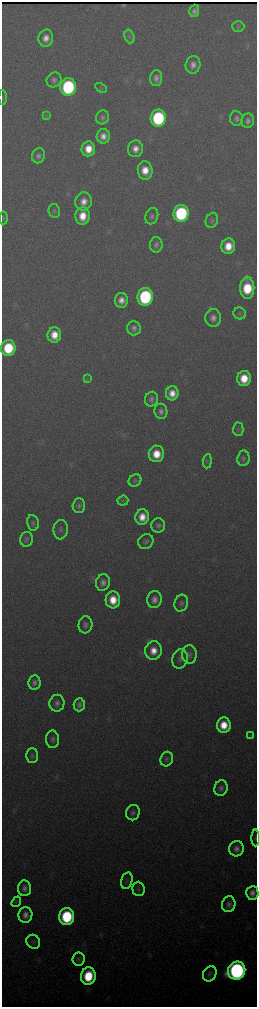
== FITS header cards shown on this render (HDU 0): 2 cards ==
NAXIS1  =                  510 / length of data axis 1
NAXIS2  =                 2010 / length of data axis 2

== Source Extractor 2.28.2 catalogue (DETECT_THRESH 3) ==
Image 510 x 2010 px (HDU 0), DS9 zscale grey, zoomed out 1/2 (1 PNG px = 2 x 2 image px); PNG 259 x 1009 px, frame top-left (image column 2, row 2010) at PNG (2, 2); each listed source drawn as its Kron ellipse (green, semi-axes under 4 px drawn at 4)
Background 3670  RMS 42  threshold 126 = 3 sigma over >= 5 px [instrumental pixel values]
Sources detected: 90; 2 cannot appear on this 1/2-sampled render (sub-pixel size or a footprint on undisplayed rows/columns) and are neither listed nor drawn; the other 88 listed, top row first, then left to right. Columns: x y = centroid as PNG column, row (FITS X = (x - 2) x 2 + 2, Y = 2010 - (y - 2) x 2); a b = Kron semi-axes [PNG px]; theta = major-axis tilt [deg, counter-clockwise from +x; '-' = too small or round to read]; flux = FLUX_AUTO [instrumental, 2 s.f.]
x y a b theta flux
194 11 6 5 - 4.3e+04
238 26 6 5 - 2.0e+04
129 36 7 5 -72 2.0e+04
46 38 8 7 - 9.0e+04
193 65 9 7 78 6.6e+04
156 78 8 6 86 4.8e+04
54 80 8 7 - 3.9e+04
68 87 9 7 84 1.5e+06
101 88 6 3 -27 1.0e+04
2 98 7 2 90 6.6e+03
46 116 4 3 - 9.1e+03
103 117 7 6 - 3.0e+04
158 118 8 7 - 1.4e+06
236 118 7 6 - 3.7e+04
248 121 7 6 - 4.2e+04
103 136 7 6 - 8.5e+04
88 149 7 6 - 1.8e+05
135 149 8 7 - 9.2e+04
38 156 8 6 69 3.8e+04
145 170 9 7 -84 1.7e+05
84 201 9 8 - 9.6e+04
54 211 7 5 -81 2.0e+04
181 213 8 7 - 1.4e+06
83 216 8 7 - 1.8e+05
152 216 8 6 70 2.8e+04
3 218 6 4 86 1.3e+04
212 220 8 6 66 2.2e+04
156 245 8 6 88 3.5e+04
228 246 8 7 - 1.8e+05
247 288 11 7 -89 4.4e+05
145 297 9 7 82 1.4e+06
121 300 7 6 - 8.5e+04
240 313 6 6 - 1.7e+04
213 318 9 7 86 6.2e+04
134 328 7 6 - 4.5e+04
54 335 8 7 - 1.6e+05
8 348 8 7 - 5.5e+05
87 378 3 3 - 9.5e+03
244 378 7 7 - 2.3e+05
172 393 7 6 - 1.2e+05
151 399 7 6 - 3.7e+04
161 411 7 6 - 4.3e+04
238 429 7 5 89 1.7e+04
156 454 8 8 - 2.1e+05
243 458 8 6 82 2.6e+04
207 461 7 4 85 1.7e+04
135 480 7 5 36 1.9e+04
123 501 5 5 - 1.4e+04
79 505 7 6 - 3.2e+04
142 517 7 6 - 1.5e+05
33 523 8 6 -79 2.3e+04
158 525 7 7 - 3.4e+04
61 530 10 7 84 3.5e+04
27 539 7 6 - 2.5e+04
146 541 8 7 - 3.2e+04
103 583 8 7 - 5.7e+04
113 600 8 7 - 2.0e+05
154 600 8 7 - 6.2e+04
181 603 8 6 72 2.8e+04
85 625 8 7 - 3.7e+04
153 651 9 8 - 1.4e+05
189 655 9 7 89 3.8e+04
180 659 9 7 76 4.4e+04
34 682 7 6 - 4.3e+04
57 703 8 7 - 4.3e+04
79 705 6 5 - 3.5e+04
224 725 7 7 - 2.2e+05
251 735 4 3 - 9.4e+03
53 739 9 6 -87 3.6e+04
32 756 7 6 - 2.3e+04
167 759 7 6 - 2.6e+04
221 788 8 6 69 3.8e+04
133 813 8 7 - 3.3e+04
256 838 8 2 90 1.2e+04
236 849 8 7 - 5.7e+04
127 881 8 5 76 2.1e+04
24 888 8 6 86 5.2e+04
138 889 7 6 - 2.2e+04
252 893 7 6 - 5.8e+04
16 902 5 3 - 1.0e+04
229 904 8 6 75 4.4e+04
25 915 8 7 - 6.8e+04
67 917 8 7 - 8.7e+05
33 942 7 6 - 2.4e+04
79 959 6 6 - 2.6e+04
237 971 9 8 - 3.7e+06
210 974 8 6 57 3.1e+04
88 976 9 7 76 4.7e+05
At the frame edge (FLAGS 8, measured only in part): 1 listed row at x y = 256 838
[2 sub-pixel or undisplayed-footprint detections neither listed nor drawn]